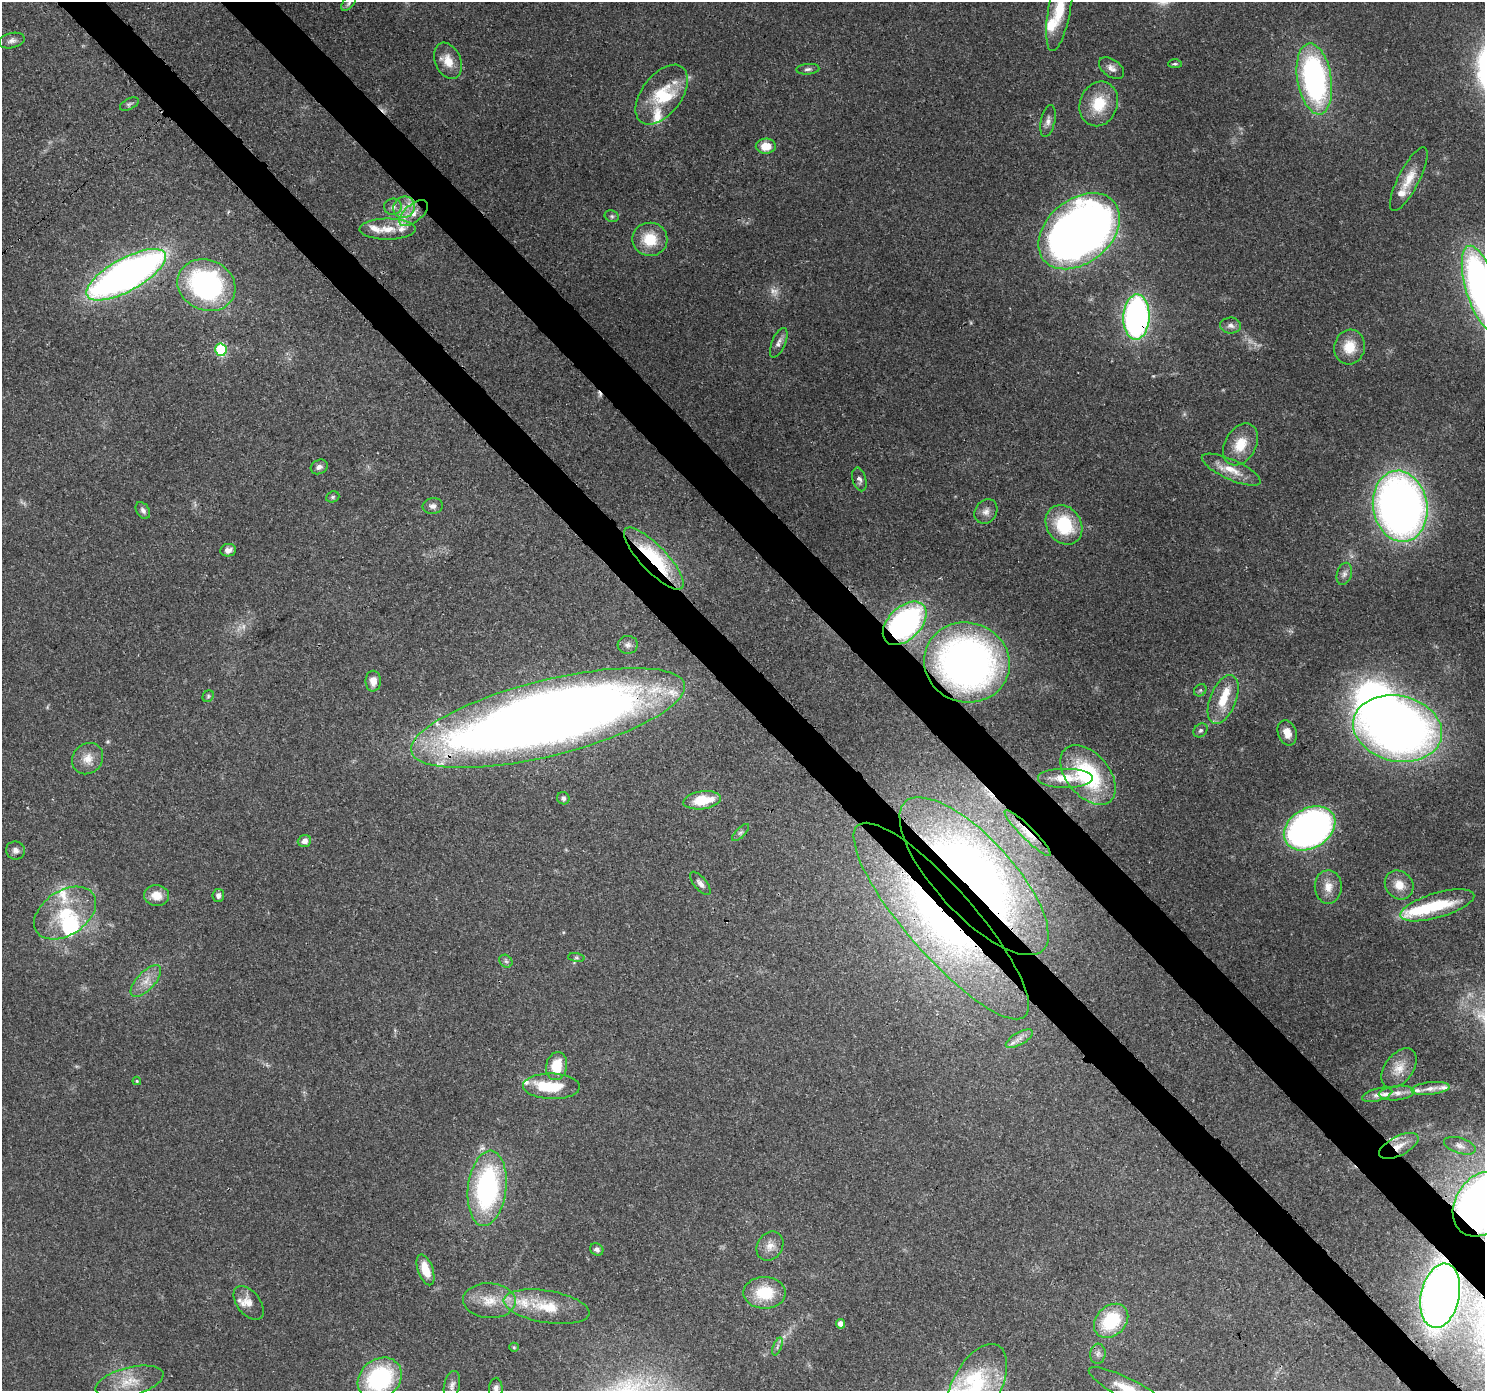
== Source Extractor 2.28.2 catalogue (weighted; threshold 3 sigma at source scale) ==
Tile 6 of 4 x 4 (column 2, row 2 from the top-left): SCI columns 1573-3055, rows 3008-4396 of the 6116 x 6076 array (HDU 1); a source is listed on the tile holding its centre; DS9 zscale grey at full resolution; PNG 1487 x 1393 px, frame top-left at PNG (2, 2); each listed source drawn as its Kron ellipse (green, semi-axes under 4 px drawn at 4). Shown black and unused: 7% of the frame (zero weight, under 3 of 4 exposures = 7% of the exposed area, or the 3 px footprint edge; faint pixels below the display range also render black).
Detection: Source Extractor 2.28.2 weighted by HDU 2 'WHT'; one run over the whole footprint, this tile lists its part. Background 0.124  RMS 0.0044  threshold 0.0196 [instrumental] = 3 sigma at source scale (4.5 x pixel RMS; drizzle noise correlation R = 1.50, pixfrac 1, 0.0396/0.0396 arcsec/px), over >= 5 px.
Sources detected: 136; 4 too faint to see at this stretch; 3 inside a brighter object's white glare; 3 cosmic-ray / hot-pixel residue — neither listed nor drawn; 20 inside a brighter listed object's ellipse — not listed separately; the other 106 listed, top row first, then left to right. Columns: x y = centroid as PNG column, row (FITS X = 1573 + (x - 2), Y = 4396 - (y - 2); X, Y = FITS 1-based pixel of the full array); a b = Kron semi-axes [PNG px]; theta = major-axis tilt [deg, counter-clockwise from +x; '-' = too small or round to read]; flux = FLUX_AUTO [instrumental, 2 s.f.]
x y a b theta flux
348 3 9 5 46 1
1059 9 43 11 80 15
12 41 13 7 14 2
448 61 19 13 -67 6.6
1175 64 7 4 0 0.72
1111 68 14 8 -36 2.7
808 69 11 5 5 1.4
1314 79 36 17 -80 110
662 95 34 19 53 19
129 104 10 5 27 1
1099 104 23 19 69 15
1048 121 16 7 78 2.4
766 146 10 7 2 7.2
1409 179 35 10 63 8.3
393 207 9 8 - 1.9
404 207 11 10 - 4.6
413 213 17 9 40 5.3
612 216 7 5 -21 0.94
387 229 28 10 0 7.6
1079 231 46 32 39 450
650 239 17 16 - 13
126 275 44 16 29 260
206 285 30 25 -24 93
1482 289 45 15 -73 200
1136 317 23 13 87 140
1231 325 10 8 -1 2.3
779 343 16 6 67 2.4
1350 347 17 15 75 9.8
221 350 6 5 - 38
1240 444 22 15 60 10
319 467 9 7 27 1.9
1231 470 32 10 -24 8
859 479 12 6 -74 1.7
333 497 7 5 22 0.81
433 506 10 8 7 1.9
1400 506 36 27 -81 300
143 510 9 6 -57 1.5
986 511 13 10 55 2.9
1064 525 21 17 -56 25
228 550 8 6 10 2.4
654 559 41 13 -46 42
1344 574 11 7 73 2.1
905 623 26 16 44 110
628 645 10 9 - 2
967 662 43 40 -15 200
373 681 10 7 -89 4.2
1200 690 7 5 44 0.75
208 696 6 5 - 0.73
1223 700 26 13 68 11
548 718 141 38 14 880
1398 728 45 33 -12 350
1201 730 8 6 42 1.2
1287 733 13 9 -71 4.5
88 759 16 14 48 6
1088 775 35 21 -50 45
1065 778 28 10 0 8.4
563 798 6 6 - 1.5
702 800 19 9 8 14
1310 828 27 20 31 210
740 833 11 5 44 1.3
1028 833 32 6 -45 6.4
304 841 7 6 - 2.6
15 850 9 9 - 2
974 876 101 38 -47 290
700 883 14 6 -51 2
1399 885 15 13 -46 6
1328 887 17 13 89 5.5
156 895 12 10 -8 5.6
218 896 6 5 - 1.5
1437 905 38 12 16 22
65 913 34 22 34 22
941 921 127 34 -49 160
576 958 8 4 -8 0.78
506 961 7 5 -44 1
146 981 20 9 47 5.4
1019 1039 15 6 29 2.9
557 1066 14 10 79 12
1399 1068 22 14 53 6.5
137 1081 4 4 - 0.49
551 1086 28 13 -2 13
1430 1088 19 6 7 3.2
1397 1093 18 7 5 3.7
1377 1095 15 6 15 2.5
1399 1146 21 9 27 6.7
1460 1146 16 7 -18 2.7
487 1188 38 19 83 79
1482 1204 35 26 56 330
770 1246 15 12 57 4.4
597 1249 7 5 -36 1.5
425 1270 16 7 -70 9.7
765 1293 21 16 -1 17
1440 1296 32 19 78 310
489 1301 26 17 -3 11
249 1303 19 11 -51 4.5
546 1307 43 16 -9 18
1111 1321 19 14 44 26
840 1324 5 4 - 2.6
777 1346 9 3 69 0.95
514 1347 5 4 - 0.56
1098 1354 10 7 84 2
380 1379 24 19 39 51
129 1382 35 14 14 11
452 1385 15 8 77 2.3
976 1387 47 24 62 39
496 1389 11 6 88 2
1129 1389 44 10 -27 12
Overlapping masked pixels (flux is a lower limit): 12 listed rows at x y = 1079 231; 1136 317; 654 559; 905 623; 967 662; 548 718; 1028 833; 974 876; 941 921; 1399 1146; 1482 1204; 1440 1296
Isophote crosses this tile's border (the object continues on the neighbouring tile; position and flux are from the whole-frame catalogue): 7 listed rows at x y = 1059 9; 1482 289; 1482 1204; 380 1379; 976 1387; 496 1389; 1129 1389